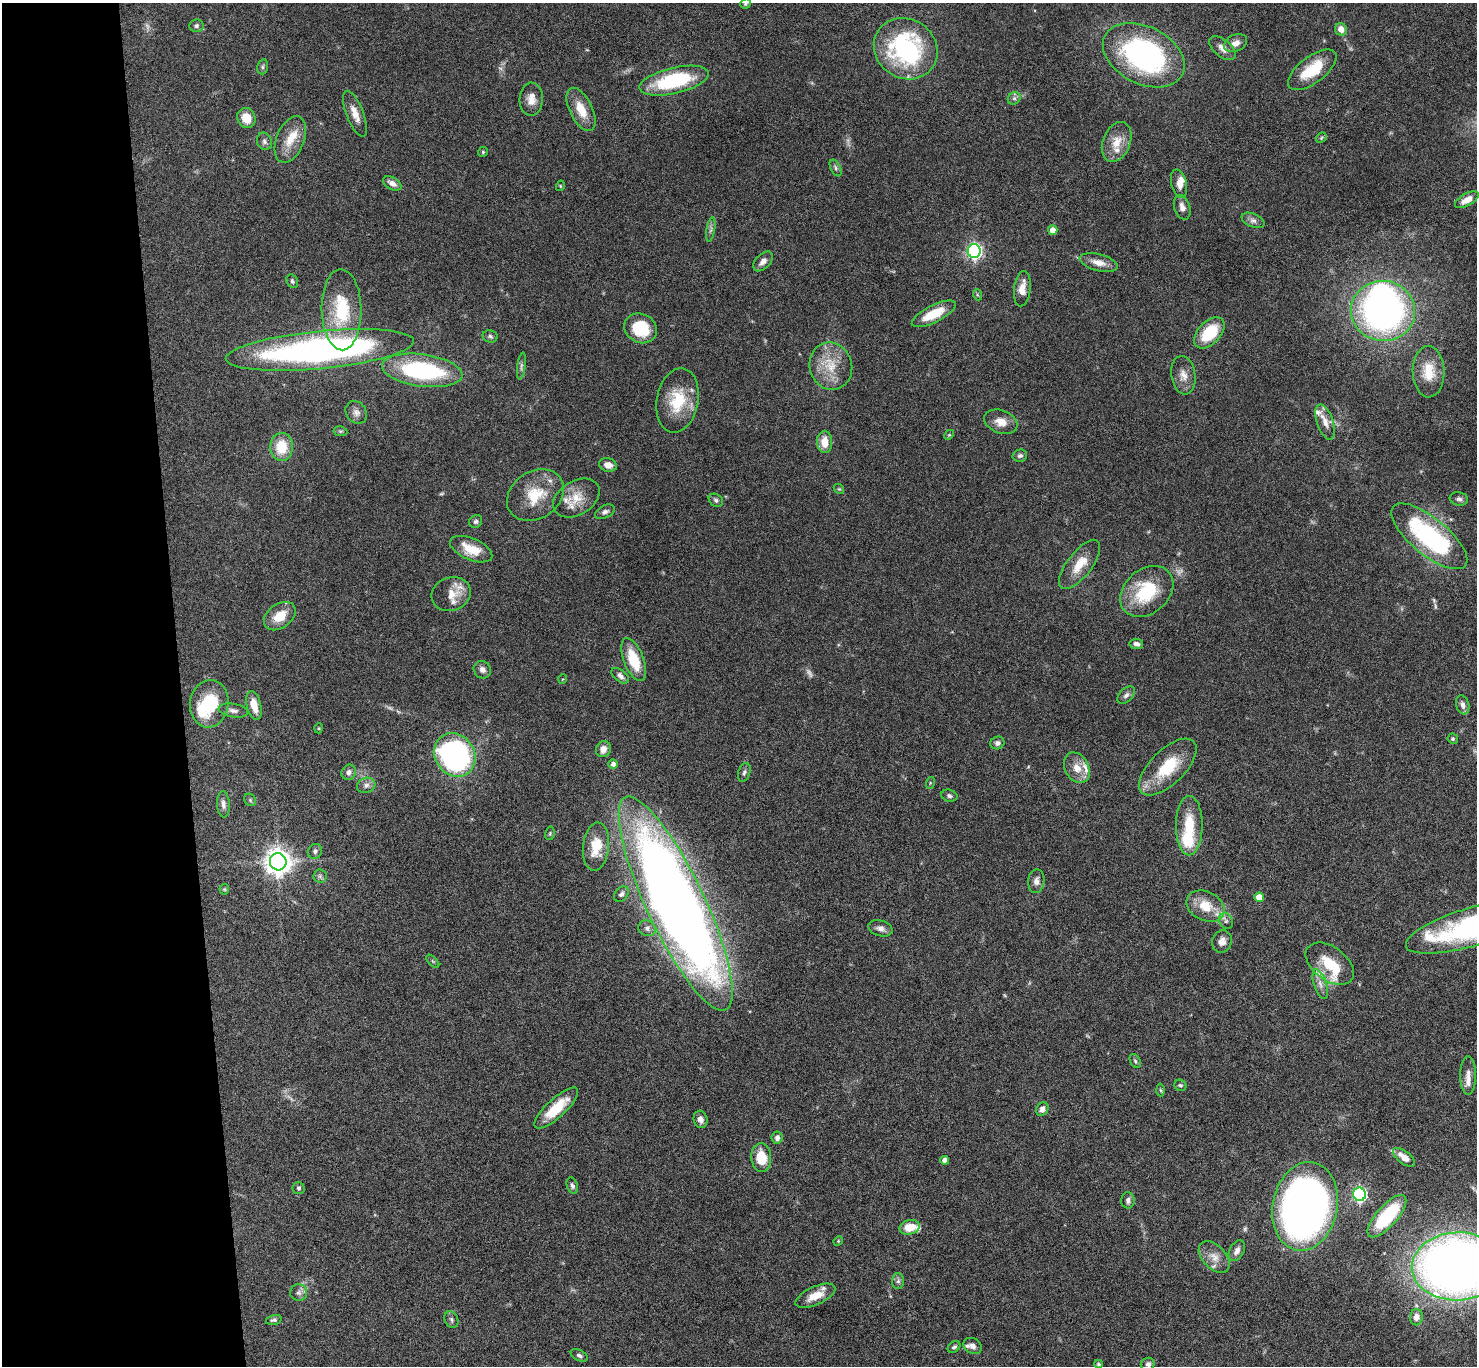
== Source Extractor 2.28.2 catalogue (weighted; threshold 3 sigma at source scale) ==
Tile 4 of 3 x 3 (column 1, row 2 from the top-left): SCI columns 3-1477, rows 1546-2909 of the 4427 x 4397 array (HDU 1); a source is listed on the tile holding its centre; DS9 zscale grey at full resolution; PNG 1479 x 1368 px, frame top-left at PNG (2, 3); each listed source drawn as its Kron ellipse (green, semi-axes under 4 px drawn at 4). Shown black and unused: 12% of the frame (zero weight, under 4 of 8 exposures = <1% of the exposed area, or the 3 px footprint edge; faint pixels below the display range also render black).
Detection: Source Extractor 2.28.2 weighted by HDU 2 'WHT'; one run over the whole footprint, this tile lists its part. Background 0.0434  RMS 0.0035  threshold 0.0145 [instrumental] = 3 sigma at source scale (4.09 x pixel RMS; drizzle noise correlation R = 1.36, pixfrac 0.8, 0.05/0.05 arcsec/px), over >= 5 px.
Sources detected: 167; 6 too faint to see at this stretch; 3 inside a brighter object's white glare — neither listed nor drawn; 10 inside a brighter listed object's ellipse — not listed separately; the other 148 listed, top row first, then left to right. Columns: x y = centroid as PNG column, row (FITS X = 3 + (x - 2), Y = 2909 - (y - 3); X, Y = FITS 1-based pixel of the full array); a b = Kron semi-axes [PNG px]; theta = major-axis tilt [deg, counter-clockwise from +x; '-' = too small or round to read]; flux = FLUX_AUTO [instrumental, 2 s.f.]
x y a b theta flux
746 4 5 5 - 0.47
196 26 7 6 - 0.83
1341 29 6 6 - 2.6
1235 43 12 8 26 2.4
1223 48 15 8 -39 2.5
906 49 33 29 -35 50
1144 55 43 28 -27 74
262 67 7 5 75 0.64
1312 70 29 13 37 12
674 81 35 13 13 27
1014 98 7 5 43 0.82
531 99 16 11 89 3.3
581 109 23 11 -64 6.3
355 114 24 8 -69 3.8
246 118 10 9 - 5.3
1321 138 6 4 47 0.5
290 139 24 14 68 6.7
264 141 9 7 -67 1.1
1117 142 21 13 68 5.3
483 152 5 4 - 0.39
836 168 9 5 -62 0.7
392 183 10 6 -29 1.8
1179 183 14 7 -75 2.5
560 186 5 3 - 0.3
1467 200 13 6 29 3
1182 207 12 8 -73 2
1253 220 12 6 -23 1.4
711 229 12 3 80 0.85
1053 230 5 4 - 2.7
974 251 7 6 - 89
763 261 12 7 45 1.9
1099 263 19 8 -15 3.3
292 281 7 5 -62 0.77
1022 289 18 8 83 3.7
978 295 5 3 - 0.36
341 310 40 20 -89 18
1383 311 32 30 -7 130
934 314 24 8 27 8
641 328 17 14 -27 13
1209 333 18 11 47 13
490 336 7 6 - 0.81
320 350 94 19 6 140
521 366 13 3 83 0.9
831 366 24 21 -73 9.7
422 370 41 16 -8 45
1429 372 25 16 -89 7.7
1183 375 19 12 -82 3.6
678 400 32 21 80 13
356 412 12 10 -54 1.7
1001 422 17 11 -20 4
1325 422 18 8 -71 3
340 431 7 5 -10 0.53
949 435 5 4 - 0.38
825 442 11 7 -89 4.6
281 447 14 11 88 8.5
1020 456 7 6 - 0.85
608 465 9 6 -15 2.2
839 489 6 4 -41 0.39
535 495 30 23 33 11
576 498 25 17 31 6.5
1459 499 9 6 -11 1
716 500 7 6 - 0.81
605 512 10 6 27 1.2
476 522 7 6 - 0.77
1429 536 47 18 -39 48
471 549 22 11 -22 6.8
1080 564 29 12 52 6.9
1147 591 29 22 41 19
451 594 20 16 20 4.6
280 616 18 12 36 6
1136 644 7 5 -10 1.5
634 659 23 10 -69 11
482 670 9 8 - 1.4
620 676 10 5 -39 1.5
563 679 5 3 - 0.27
1126 695 10 6 45 1.3
209 704 24 19 82 15
254 705 15 7 -76 4.6
1463 705 10 6 -74 1.3
233 711 15 7 -10 1.6
319 728 5 3 - 0.26
1453 739 5 5 - 0.55
997 743 7 6 - 1.1
603 749 8 7 - 2.4
455 755 23 20 -56 88
613 764 4 4 - 1.4
1168 767 36 17 44 14
1077 768 16 12 -61 4.5
349 772 8 7 - 1.5
744 772 10 6 72 0.85
930 783 6 4 73 0.39
366 785 9 7 19 1.4
949 796 8 6 -14 0.84
250 800 7 5 -49 0.55
223 804 13 6 -86 1.5
1189 826 29 13 90 12
550 833 7 5 79 0.44
596 847 24 13 83 8.1
315 851 8 6 49 0.94
278 862 8 8 - 360
320 876 6 6 - 0.86
1036 881 12 8 83 1.8
224 889 5 5 - 0.38
621 894 8 6 52 0.98
1259 897 5 5 - 4.6
676 904 117 29 -65 520
1205 906 20 14 -26 7.8
1226 921 8 6 -64 1.2
1473 926 70 19 17 77
647 928 9 7 -26 1.4
880 928 12 8 -17 1.8
1222 941 11 9 74 2.3
433 961 8 3 -45 0.42
1330 964 27 16 -36 9.9
1320 984 15 6 -72 2.3
1135 1061 7 5 -60 0.58
1468 1075 19 8 -90 2.4
1180 1085 6 5 - 0.55
1161 1090 6 4 -87 0.43
556 1108 28 9 43 9.4
1042 1109 7 6 - 1.6
700 1119 9 7 -74 1.6
777 1138 6 5 - 1.4
1404 1157 13 6 -37 3.8
761 1158 14 10 -87 7.9
945 1160 4 4 - 1.8
572 1186 8 5 -71 0.79
299 1188 6 6 - 0.64
1359 1194 6 6 - 69
1128 1200 8 6 -89 1.1
1305 1206 45 32 79 220
1387 1216 27 10 49 21
909 1227 10 7 14 5.7
838 1241 5 4 - 0.32
1237 1251 11 7 61 1.7
1214 1257 18 11 -46 3.8
1457 1266 45 34 3 330
898 1281 8 6 89 0.91
299 1293 8 8 - 1.2
815 1296 21 9 24 5.4
1416 1317 8 6 80 1.9
274 1320 8 4 16 0.73
451 1320 9 6 -66 0.91
973 1346 10 7 -30 2
954 1347 7 5 39 0.69
579 1355 9 5 -28 0.9
1098 1364 4 3 - 0.5
1148 1364 7 6 - 1.1
Isophote crosses this tile's border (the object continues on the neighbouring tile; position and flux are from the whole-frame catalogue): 3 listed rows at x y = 746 4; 1473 926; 1457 1266